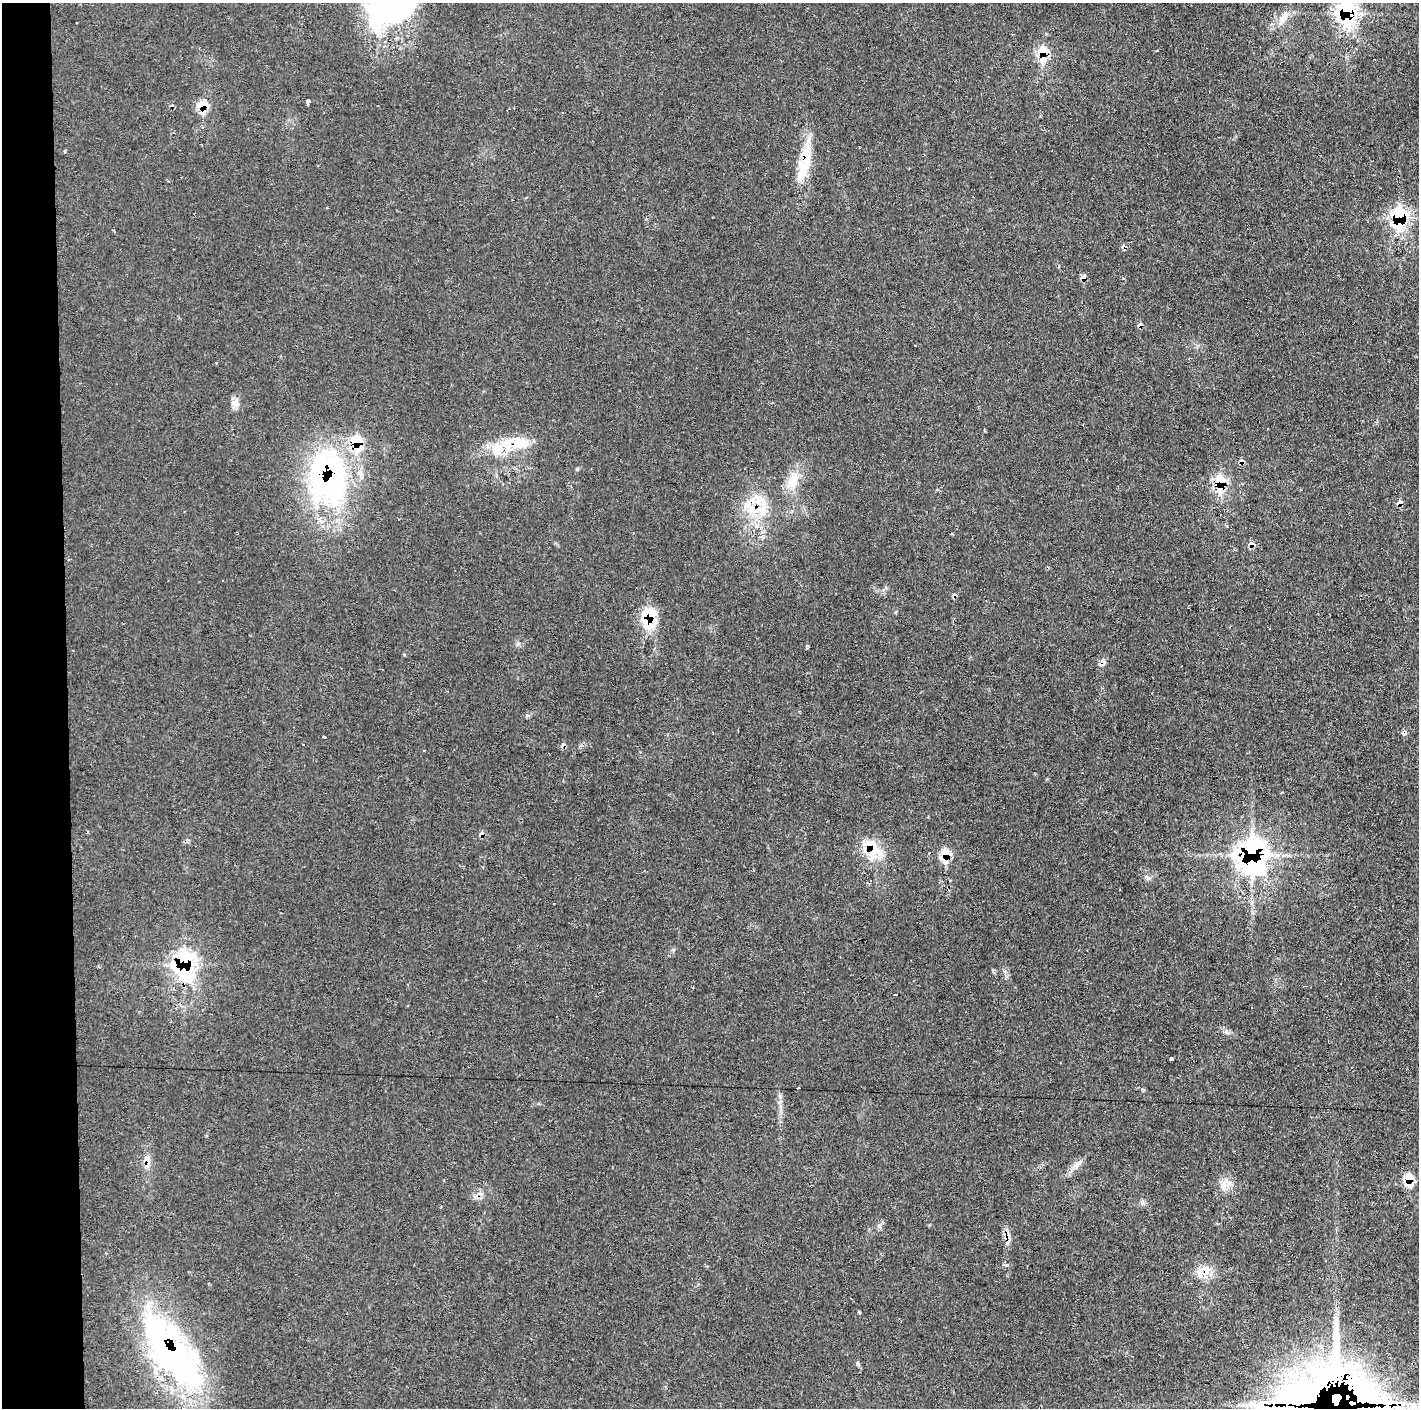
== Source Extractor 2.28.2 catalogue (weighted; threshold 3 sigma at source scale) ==
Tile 4 of 3 x 3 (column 1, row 2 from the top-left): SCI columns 2-1418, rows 1407-2812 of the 4253 x 4228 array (HDU 1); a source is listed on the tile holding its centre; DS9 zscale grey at full resolution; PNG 1421 x 1410 px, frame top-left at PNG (2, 3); no overlay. Shown black and unused: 5% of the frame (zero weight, under 2 of 3 exposures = <1% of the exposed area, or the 3 px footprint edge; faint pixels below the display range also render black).
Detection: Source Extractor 2.28.2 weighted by HDU 2 'WHT'; one run over the whole footprint, this tile lists its part. Background 0.0829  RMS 0.0063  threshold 0.0285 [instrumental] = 3 sigma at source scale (4.5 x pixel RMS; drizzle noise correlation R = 1.50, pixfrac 1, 0.05/0.05 arcsec/px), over >= 5 px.
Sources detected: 75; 1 inside a brighter object's white glare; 15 cosmic-ray / hot-pixel residue — not listed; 13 inside a brighter listed object's ellipse — not listed separately; the other 46 listed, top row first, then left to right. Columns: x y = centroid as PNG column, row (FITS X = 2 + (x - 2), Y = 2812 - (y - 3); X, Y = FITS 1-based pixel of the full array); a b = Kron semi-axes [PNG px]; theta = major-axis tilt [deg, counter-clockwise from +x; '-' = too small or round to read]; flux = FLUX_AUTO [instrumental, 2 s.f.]
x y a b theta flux
1347 12 16 10 -88 87
395 15 64 22 9 57
1284 17 18 9 45 6.6
1013 34 3 2 - 0.51
1157 50 3 3 - 1.1
1043 53 15 8 -90 18
308 102 4 3 - 24
203 105 11 8 82 12
65 151 4 3 - 0.69
805 154 29 14 69 16
1400 217 12 8 -89 84
1083 278 7 6 - 2.7
235 404 11 8 -38 3.8
517 444 32 19 -6 21
577 469 5 5 - 0.79
327 478 77 50 -88 150
792 481 26 12 64 12
1220 482 14 8 -89 30
1400 503 8 6 -88 2.3
761 508 34 20 35 25
952 533 3 3 - 2.4
1251 544 8 6 -21 2.7
69 559 4 2 - 0.49
649 617 27 16 -87 21
518 644 6 6 - 1.4
324 737 4 3 - 2.4
874 848 28 12 82 15
946 854 10 9 - 13
1252 854 17 13 -89 300
1148 878 7 4 -72 1.3
183 963 19 12 89 110
1172 1059 4 4 - 6.2
147 1158 8 7 - 2.5
1077 1164 20 6 39 4.4
1408 1179 11 7 -86 13
1224 1184 20 7 70 5.1
480 1193 7 4 -20 1.4
879 1226 7 4 90 1.4
1205 1272 19 13 43 11
859 1312 3 3 - 1.3
171 1351 115 42 -54 170
858 1363 7 5 -70 1.1
1327 1375 194 69 45 1100
1336 1402 8 4 87 2100
1396 1404 19 13 -56 12
1411 1405 18 9 -12 7.6
Overlapping masked pixels (flux is a lower limit): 23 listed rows (the first 20) at x y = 1347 12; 1043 53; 203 105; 805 154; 1400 217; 1083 278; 517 444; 327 478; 1220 482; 1400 503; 761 508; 1251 544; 649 617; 874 848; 946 854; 1252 854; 183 963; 1408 1179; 1205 1272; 171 1351
Isophote crosses this tile's border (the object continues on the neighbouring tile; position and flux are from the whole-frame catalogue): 3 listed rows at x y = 1347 12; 395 15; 1327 1375
Unlisted compact peaks at least as high as the median listed source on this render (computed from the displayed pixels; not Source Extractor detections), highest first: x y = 1007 1265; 1226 1032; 527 715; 673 950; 780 1096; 1142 1203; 1142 1089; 993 970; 404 655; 1227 526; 808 646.